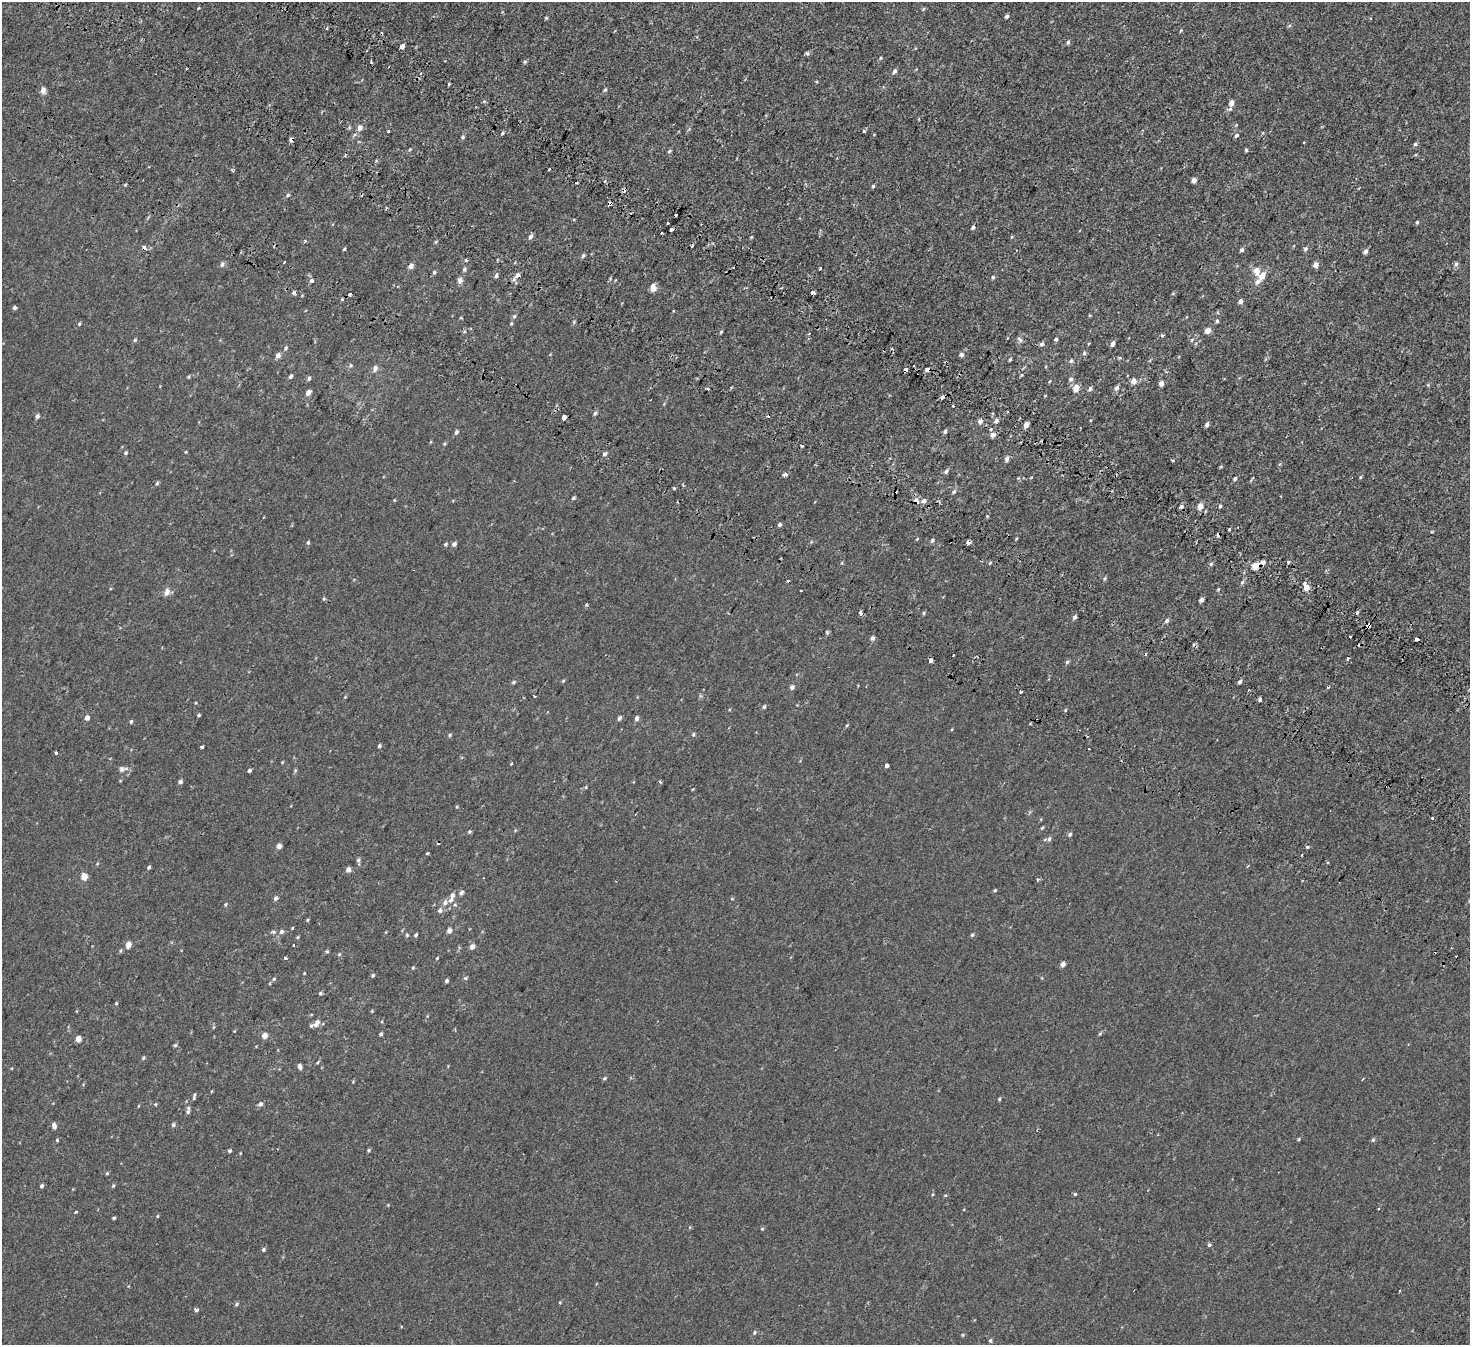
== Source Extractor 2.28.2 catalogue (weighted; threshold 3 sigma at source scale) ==
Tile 11 of 4 x 4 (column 3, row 3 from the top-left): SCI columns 3105-4572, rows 1770-3112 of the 6216 x 6287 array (HDU 1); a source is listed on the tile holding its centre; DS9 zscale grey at full resolution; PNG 1472 x 1347 px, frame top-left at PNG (2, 2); no overlay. Shown black and unused: <1% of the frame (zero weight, under 2 of 3 exposures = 11% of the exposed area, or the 3 px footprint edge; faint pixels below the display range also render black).
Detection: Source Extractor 2.28.2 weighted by HDU 2 'WHT'; one run over the whole footprint, this tile lists its part. Background -2.19e-04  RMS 0.0034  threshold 0.0151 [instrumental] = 3 sigma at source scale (4.5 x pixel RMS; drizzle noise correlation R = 1.50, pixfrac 1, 0.0396/0.0396 arcsec/px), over >= 5 px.
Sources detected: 313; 25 cosmic-ray / hot-pixel residue — not listed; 4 inside a brighter listed object's ellipse — not listed separately; the other 284 listed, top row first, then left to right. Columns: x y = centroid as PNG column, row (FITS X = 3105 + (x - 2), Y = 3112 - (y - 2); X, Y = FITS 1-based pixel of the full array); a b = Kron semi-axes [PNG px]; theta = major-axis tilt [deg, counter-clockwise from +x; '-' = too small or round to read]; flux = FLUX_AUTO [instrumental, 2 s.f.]
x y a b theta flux
923 9 5 3 - 0.28
1006 16 4 3 - 0.73
546 18 4 4 - 0.3
327 28 3 3 - 0.38
1181 30 4 3 - 0.28
1068 42 5 5 - 0.55
402 46 5 3 - 7
807 53 6 4 -44 0.46
881 58 5 4 - 0.37
525 62 5 4 - 0.42
895 71 6 4 58 0.75
449 84 4 2 - 0.31
43 90 5 5 - 1.9
605 90 5 4 - 0.44
1231 103 5 4 - 1.8
1230 109 7 5 54 0.71
360 128 6 5 - 1.5
389 131 3 3 - 3.8
864 131 3 3 - 1.4
502 133 4 3 - 0.43
1236 135 6 5 - 0.68
463 137 5 4 - 0.43
291 139 4 3 - 2
1415 144 5 4 - 0.54
410 149 5 3 - 0.34
1246 150 4 3 - 0.44
669 151 6 4 25 0.45
345 155 4 3 - 0.44
550 169 3 3 - 0.78
234 170 5 3 - 0.43
1194 180 4 4 - 1.6
604 181 4 3 - 0.66
873 186 4 4 - 0.43
288 195 6 4 33 0.51
610 203 4 3 - 5
386 208 3 3 - 0.35
676 215 3 3 - 3.7
1417 222 4 3 - 0.39
668 223 3 3 - 1.7
973 227 5 4 - 0.68
671 229 4 3 - 2.7
661 233 3 2 - 0.81
530 236 6 5 - 0.91
751 237 4 3 - 0.31
305 241 5 4 - 0.35
692 246 3 2 - 0.52
344 249 4 3 - 0.31
1305 249 6 4 32 0.66
1242 250 5 4 - 0.62
1365 251 5 4 - 1.1
583 256 6 4 50 0.54
465 260 4 3 - 0.37
284 262 3 3 - 2.3
222 264 7 5 86 0.69
1456 264 6 5 - 0.69
1316 265 5 5 - 1.8
411 266 6 5 - 1.3
820 268 3 3 - 0.62
465 269 6 5 - 0.6
1257 270 12 8 -89 2.3
434 272 6 4 72 0.51
517 275 6 5 - 1.4
496 276 5 4 - 0.67
1262 276 9 6 57 2.6
993 277 5 4 - 0.46
311 280 4 4 - 1.1
460 280 8 7 - 1.1
653 287 9 6 -84 1.9
782 288 3 2 - 0.31
813 292 3 3 - 11
294 293 3 3 - 1.5
350 294 4 3 - 0.81
342 299 4 4 - 0.34
1240 301 6 4 58 0.94
14 308 4 3 - 0.94
514 316 6 4 66 0.51
1217 321 5 4 - 0.49
511 323 5 4 - 0.39
79 324 4 4 - 0.36
1207 330 5 4 - 2.3
721 332 4 3 - 0.33
1162 336 5 4 - 0.42
1055 339 4 3 - 0.6
135 340 4 4 - 0.43
1020 340 9 5 -37 0.7
1192 340 6 4 60 0.41
1042 344 6 5 - 0.72
1113 344 6 4 63 1
286 348 6 4 55 0.51
892 348 4 3 - 0.48
1084 353 6 5 - 0.54
961 354 4 4 - 1.4
278 355 7 6 - 1
1010 360 4 2 - 0.35
1071 361 6 5 - 0.66
946 362 4 2 - 0.3
351 365 5 4 - 0.4
375 368 6 5 - 1.1
927 369 4 3 - 3
906 370 3 3 - 2.2
1022 375 5 3 - 0.32
291 376 5 4 - 0.6
188 377 5 4 - 0.33
309 378 5 4 - 0.58
1071 379 6 5 - 0.73
1050 381 4 3 - 0.26
1134 381 6 6 - 1.9
1161 383 4 4 - 1.9
1428 385 4 4 - 0.34
1076 388 8 6 78 2.9
1117 388 5 4 - 1.1
1090 389 5 4 - 0.83
308 393 5 4 - 1.7
942 397 4 3 - 4.3
595 413 6 4 57 0.57
37 416 5 5 - 0.8
564 417 4 4 - 5
980 421 5 5 - 1.2
996 421 6 5 - 0.81
1207 424 5 4 - 0.89
1026 425 5 4 - 1.7
945 431 5 4 - 0.54
456 432 6 4 61 0.64
993 435 5 5 - 1.5
444 444 5 4 - 0.34
186 452 4 3 - 0.25
126 453 5 4 - 0.45
605 454 5 4 - 0.68
1007 459 5 4 - 1
1173 460 3 3 - 0.83
946 471 6 5 - 0.68
785 475 5 4 - 1
1360 477 5 3 - 0.32
1018 478 4 4 - 0.27
1235 479 5 3 - 0.49
157 483 5 4 - 0.41
674 488 3 3 - 1.2
954 491 5 4 - 0.5
573 498 4 3 - 0.46
394 500 4 3 - 0.24
916 501 6 5 - 1.3
924 501 6 5 - 1
1181 506 6 5 - 0.81
1200 506 5 5 - 2.4
1220 506 4 4 - 0.41
987 516 4 4 - 0.26
780 525 5 4 - 0.64
932 540 5 4 - 0.52
308 542 4 4 - 0.36
969 542 4 4 - 3
446 544 5 4 - 0.45
454 544 5 4 - 0.92
1288 562 3 3 - 0.52
1211 564 6 4 45 0.48
1255 566 9 7 38 2.5
1105 578 5 3 - 0.38
1242 582 6 5 - 0.56
1304 583 3 3 - 1.9
1307 587 4 4 - 3.3
1218 589 4 4 - 0.29
801 590 3 2 - 0.7
167 592 12 7 71 1.4
324 599 5 4 - 0.36
1201 600 4 3 - 1.2
1357 612 3 3 - 0.89
924 613 5 4 - 0.41
1074 617 5 4 - 0.68
1167 620 6 5 - 0.75
1368 626 5 4 - 5.9
827 632 6 4 -58 0.34
1350 637 3 3 - 1.4
872 638 5 4 - 0.91
1417 639 4 3 - 1.8
1348 659 3 3 - 0.77
930 660 5 3 - 7.3
1067 662 5 5 - 0.51
563 681 5 3 - 0.32
1240 681 5 4 - 0.7
513 682 5 4 - 0.46
792 687 5 5 - 0.84
1021 691 3 3 - 1.8
535 696 3 2 - 0.52
345 697 4 4 - 0.24
1260 700 3 3 - 1.6
764 707 5 4 - 0.5
199 715 4 3 - 0.4
87 718 5 4 - 1.4
619 718 5 4 - 0.67
637 718 5 4 - 1
131 722 5 3 - 0.45
847 725 5 3 - 0.3
693 734 5 4 - 0.42
450 735 5 4 - 0.37
379 746 4 4 - 0.54
202 747 3 3 - 1.1
1089 749 2 2 - 0.32
56 753 3 3 - 0.53
511 764 3 2 - 0.5
886 765 3 3 - 16
121 769 8 6 27 0.89
249 771 3 3 - 4.4
660 781 4 3 - 0.38
180 782 4 4 - 0.86
586 787 5 3 - 0.29
1432 818 3 3 - 0.97
469 832 4 4 - 0.49
1070 834 5 5 - 0.53
1049 839 6 5 - 0.65
279 846 4 4 - 1.4
1307 847 3 3 - 1.4
427 853 3 3 - 0.78
358 860 6 5 - 0.54
1248 866 4 3 - 0.29
149 867 4 4 - 0.49
348 870 5 4 - 1.5
84 877 5 4 - 3.7
1037 880 4 3 - 0.36
995 890 5 3 - 0.31
461 893 5 4 - 1
452 895 8 6 68 1.2
275 899 6 5 - 0.62
445 903 7 6 - 1.2
225 904 6 3 71 0.31
455 905 5 3 - 0.36
440 910 6 5 - 0.88
307 920 4 4 - 0.3
292 928 3 2 - 0.35
281 931 6 5 - 0.76
449 931 4 4 - 1.6
273 932 6 5 - 0.58
407 935 5 4 - 0.33
416 935 4 3 - 0.55
972 935 5 4 - 0.44
128 944 6 5 - 2.1
293 945 3 2 - 0.32
472 946 5 4 - 1.6
327 951 4 4 - 0.36
339 954 5 4 - 0.33
285 958 3 3 - 4.9
437 958 5 3 - 0.27
1063 964 4 4 - 1.4
304 973 3 3 - 0.23
373 975 4 4 - 0.51
465 978 5 4 - 0.46
274 979 5 4 - 0.4
447 981 4 4 - 0.56
320 993 5 4 - 0.41
116 1003 4 3 - 0.23
372 1011 4 4 - 0.26
316 1024 10 6 53 1.5
381 1034 4 4 - 0.47
264 1035 5 4 - 2.4
78 1039 4 4 - 2.4
175 1045 5 4 - 0.43
143 1058 5 3 - 0.32
300 1067 7 4 -69 0.91
604 1078 5 4 - 0.38
194 1096 9 3 75 0.47
999 1099 4 4 - 0.3
155 1104 4 4 - 0.31
260 1104 5 5 - 0.85
188 1110 12 4 82 0.88
54 1125 7 4 -73 1.2
173 1125 5 5 - 0.61
1298 1139 5 3 - 0.37
57 1140 4 3 - 0.3
1373 1140 6 4 68 0.51
369 1150 4 4 - 0.38
230 1151 5 4 - 0.45
107 1173 5 4 - 0.3
42 1186 5 4 - 0.59
113 1186 5 4 - 0.34
1075 1194 3 3 - 1
1378 1209 3 2 - 0.36
76 1212 4 3 - 0.32
114 1218 3 3 - 0.42
762 1229 5 4 - 0.33
1209 1245 3 3 - 1
263 1249 5 4 - 0.52
236 1304 6 4 29 0.5
196 1309 5 3 - 0.98
754 1332 6 4 50 0.48
962 1335 5 3 - 0.27
990 1341 5 4 - 0.47
Overlapping masked pixels (flux is a lower limit): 13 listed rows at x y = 291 139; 610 203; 517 275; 946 362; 927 369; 906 370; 942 397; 916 501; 969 542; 1255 566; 1368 626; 1417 639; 930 660